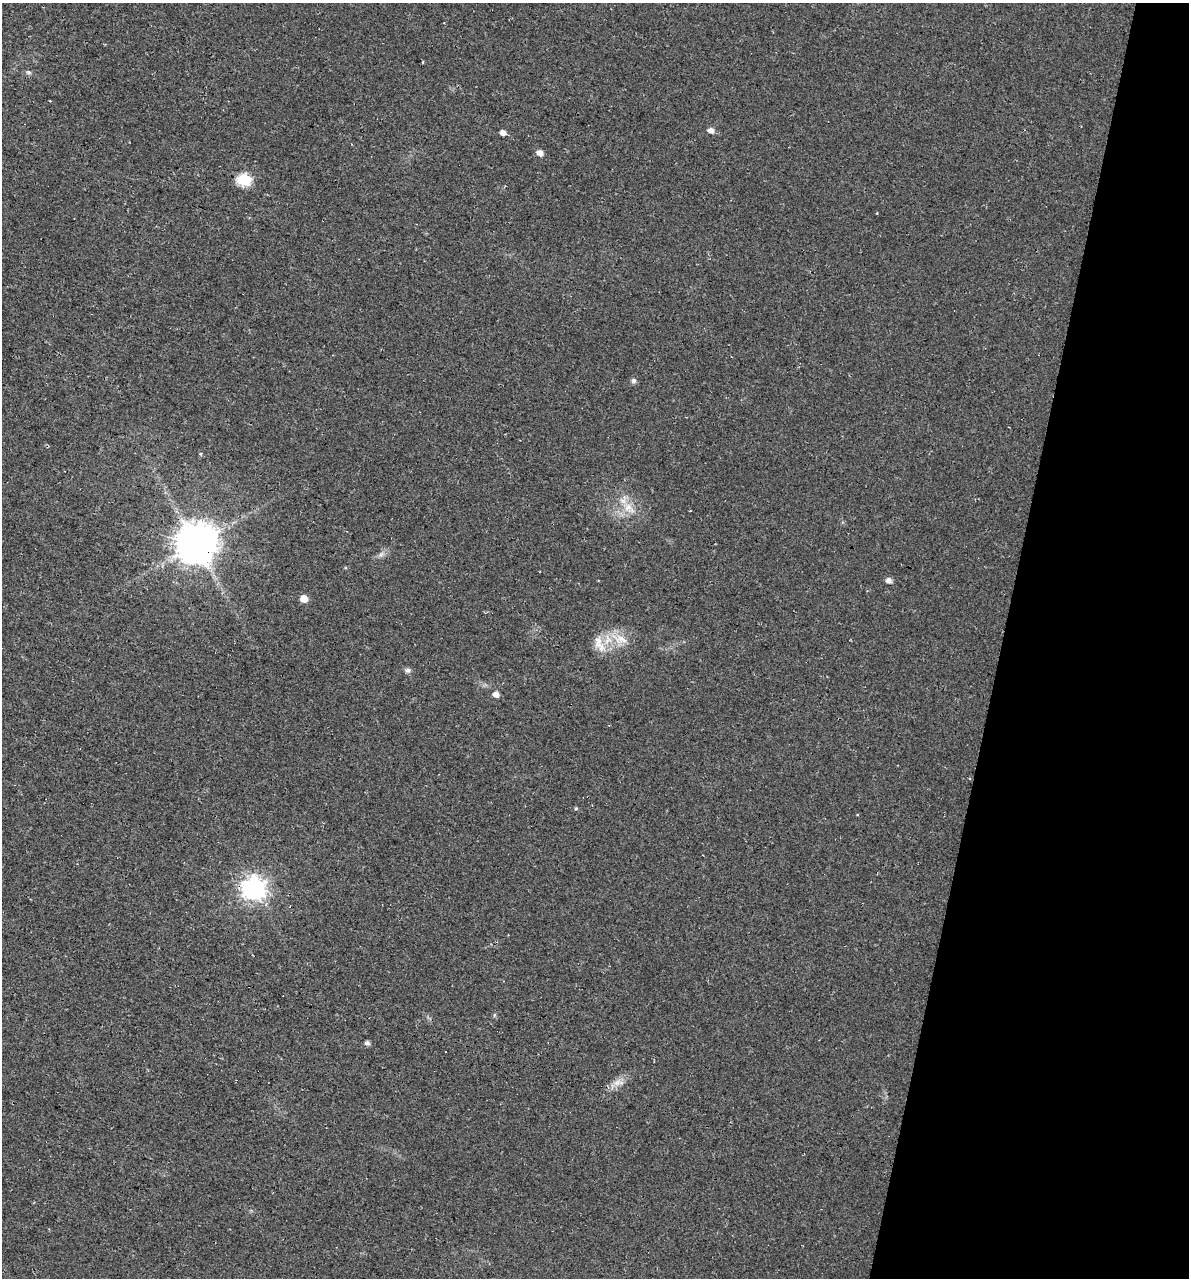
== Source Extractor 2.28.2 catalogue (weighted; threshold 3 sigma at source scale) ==
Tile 8 of 4 x 4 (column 4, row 2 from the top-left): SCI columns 3900-5086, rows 2566-3841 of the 5364 x 5141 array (HDU 1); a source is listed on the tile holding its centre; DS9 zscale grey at full resolution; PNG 1191 x 1280 px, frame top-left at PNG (2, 3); no overlay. Shown black and unused: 16% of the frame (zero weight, under 3 of 4 exposures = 5% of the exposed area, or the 3 px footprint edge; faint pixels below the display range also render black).
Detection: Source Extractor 2.28.2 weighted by HDU 2 'WHT'; one run over the whole footprint, this tile lists its part. Background 0.0117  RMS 0.0071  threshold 0.0319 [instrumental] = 3 sigma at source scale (4.5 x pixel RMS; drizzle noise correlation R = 1.50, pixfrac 1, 0.0396/0.0396 arcsec/px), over >= 5 px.
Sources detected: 21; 1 cosmic-ray / hot-pixel residue — not listed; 1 inside a brighter listed object's ellipse — not listed separately; the other 19 listed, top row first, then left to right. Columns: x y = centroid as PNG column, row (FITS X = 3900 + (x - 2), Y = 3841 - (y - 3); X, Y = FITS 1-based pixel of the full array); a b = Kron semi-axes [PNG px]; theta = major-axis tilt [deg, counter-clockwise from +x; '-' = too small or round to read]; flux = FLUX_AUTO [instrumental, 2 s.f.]
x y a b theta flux
28 72 7 6 - 1.6
711 130 6 5 - 4
503 132 5 4 - 4.5
540 152 6 5 - 5.1
244 179 7 6 - 69
634 381 7 6 - 1.9
629 508 19 11 -45 11
196 544 11 11 - 2200
381 554 8 4 37 2.1
889 580 6 5 - 3.5
304 599 5 5 - 9
620 639 26 13 -17 15
407 670 8 7 - 2
496 694 5 5 - 4.9
576 808 5 4 - 0.88
254 889 9 8 - 550
494 1015 6 4 89 0.96
367 1043 5 4 - 2.8
618 1082 17 8 3 5.7
Overlapping masked pixels (flux is a lower limit): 1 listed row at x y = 196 544